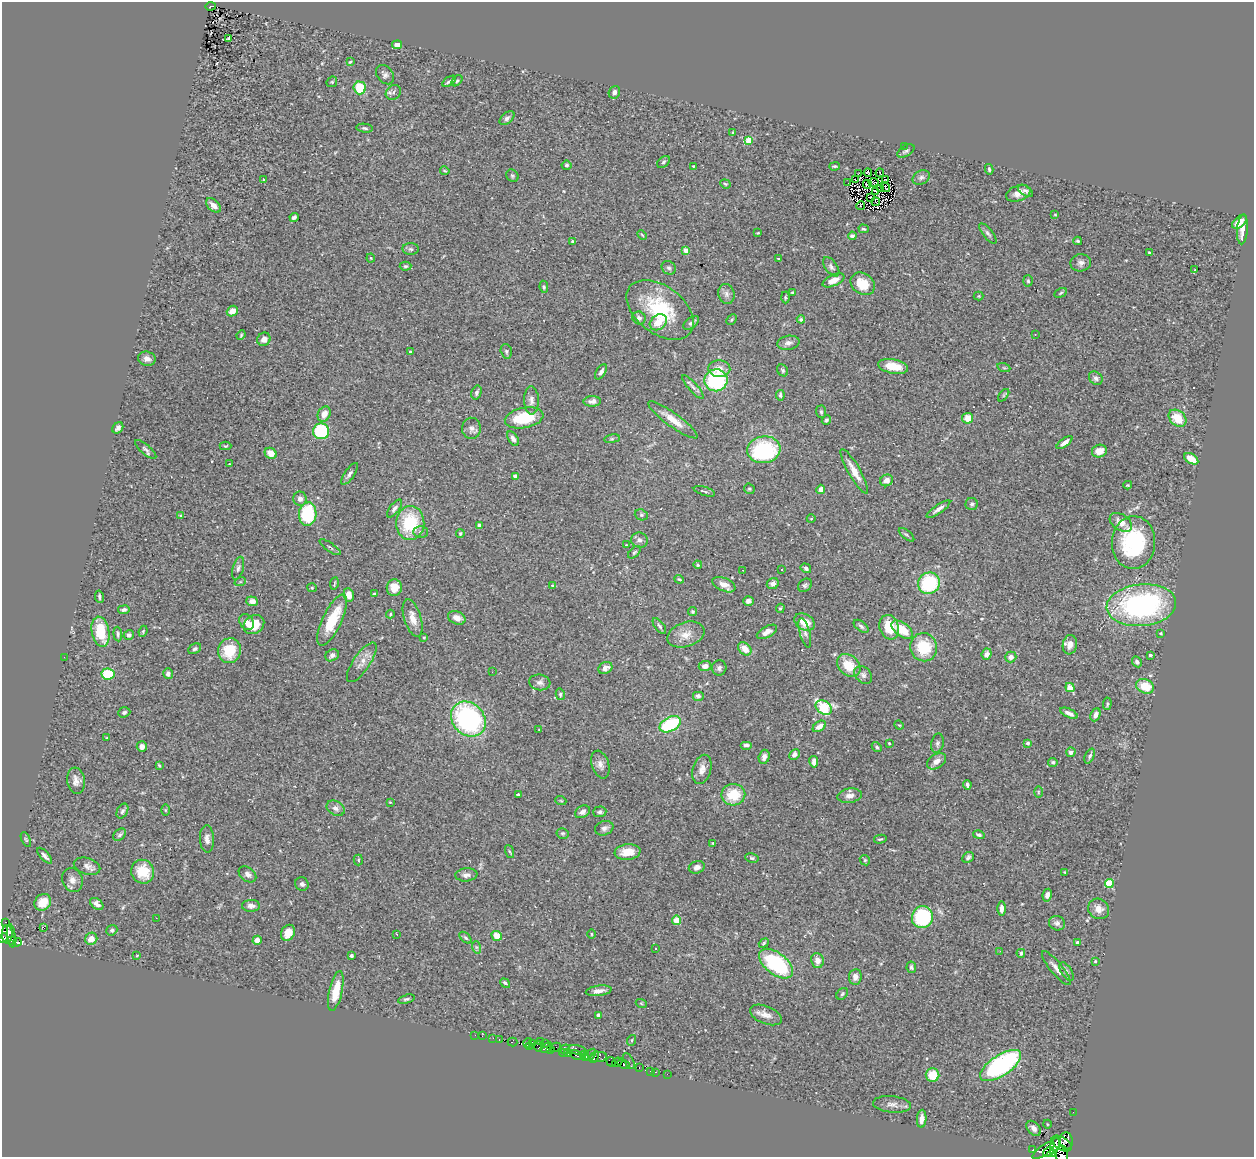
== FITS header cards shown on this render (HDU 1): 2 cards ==
NAXIS1  =                 1252
NAXIS2  =                 1155

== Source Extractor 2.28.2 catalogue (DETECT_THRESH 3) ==
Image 1252 x 1155 px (HDU 1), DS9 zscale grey, 1 PNG px = 1 image px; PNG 1256 x 1159 px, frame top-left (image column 1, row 1155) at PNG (2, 2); each listed source drawn as its Kron ellipse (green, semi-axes under 4 px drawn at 4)
Background 0.519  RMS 0.027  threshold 0.0801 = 3 sigma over >= 5 px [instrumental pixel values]
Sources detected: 378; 2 with non-positive FLUX_AUTO (blend fragments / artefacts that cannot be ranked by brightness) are neither listed nor drawn; the other 376 listed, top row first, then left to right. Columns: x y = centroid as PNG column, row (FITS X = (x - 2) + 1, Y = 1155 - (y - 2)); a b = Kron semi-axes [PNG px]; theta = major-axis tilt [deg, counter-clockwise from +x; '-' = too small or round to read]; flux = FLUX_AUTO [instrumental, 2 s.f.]
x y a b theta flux
211 6 5 3 - 25
229 39 3 3 - 15
397 45 5 4 - 7.8
350 62 4 4 - 2.1
385 75 11 8 -51 6.2
449 81 8 3 34 3.9
457 81 6 4 47 3
332 82 6 5 - 2.4
360 88 6 6 - 56
393 92 8 7 - 4.9
614 92 6 5 - 6.8
507 118 9 5 41 5
365 128 8 4 -7 3.6
733 133 4 3 - 2.4
749 140 4 4 - 52
904 146 2 2 - 32
906 151 9 5 30 4.1
663 162 7 5 41 3.4
566 165 5 4 - 3.7
693 166 2 2 - 1.6
835 166 5 3 - 2.5
989 169 5 3 - 2.9
445 171 5 3 - 1.7
868 173 4 2 - 1.1
880 173 4 2 - 2.3
858 174 2 2 - 1.6
512 176 7 5 -45 2.9
921 177 9 6 28 5.3
886 179 4 2 - 1.4
264 180 4 3 - 21
855 180 3 2 - 0.64
873 182 5 2 - 0.82
848 183 3 2 - 3
725 184 5 4 - 2.3
867 184 4 2 - 0.33
885 187 5 2 - 1.1
880 189 3 2 - 1.7
876 191 4 2 - 0.94
1026 191 8 4 -34 4.6
1018 193 12 7 19 13
870 197 3 2 - 1.5
876 202 4 2 - 1.4
213 205 9 5 -43 12
861 206 4 3 - 5.7
1055 215 3 2 - 1.3
294 217 4 3 - 4.5
1239 222 9 5 42 15
864 229 5 3 - 2.4
1242 229 15 5 85 15
758 233 3 3 - 1.5
988 233 12 5 -52 5.4
642 235 5 3 - 1.8
852 236 4 3 - 4.1
572 241 3 3 - 1.8
1078 241 4 3 - 2.4
411 249 8 6 -3 4.6
686 250 4 4 - 18
1150 253 4 2 - 2
371 258 4 4 - 1.9
778 258 3 2 - 1.6
1081 263 10 8 11 7.8
405 266 6 4 2 2.6
831 267 11 6 -54 5.9
669 268 7 6 - 4.5
1195 269 3 2 - 27
833 280 11 5 25 16
1028 281 5 5 - 3.5
863 284 13 10 -35 40
544 287 6 4 -81 2.6
792 293 3 3 - 1.7
1061 293 7 3 28 2.3
726 294 10 8 -76 8.4
979 296 5 4 - 2
785 297 6 3 -90 1.9
660 310 38 23 -37 130
232 311 6 5 - 17
639 318 7 6 - 7.3
801 319 4 3 - 2.9
732 320 6 4 46 2.2
658 322 9 7 38 26
691 323 9 5 37 5.3
1035 334 2 2 - 1.4
241 335 5 3 - 1.7
264 339 7 6 - 9.3
788 343 11 7 10 7.9
506 351 7 5 -75 3.6
410 352 4 3 - 2.6
147 359 9 7 -15 9
893 366 15 7 -11 32
1004 368 6 4 -19 2.7
719 369 11 8 -4 15
783 370 6 5 - 3.2
601 372 8 4 58 6.5
1096 378 7 6 - 5
716 380 11 11 - 160
693 387 15 4 -48 6
476 393 7 5 74 4.6
780 395 5 4 - 3.8
1004 395 7 3 52 2.3
531 400 14 7 -89 9.2
592 401 8 5 2 7
821 412 6 5 - 2.8
324 414 8 6 61 16
524 418 19 10 11 78
968 418 5 5 - 22
1177 418 10 7 -41 40
673 420 30 7 -36 25
826 420 5 4 - 2.9
118 428 6 5 - 6.1
471 428 11 9 -88 8.8
321 431 8 8 - 130
513 439 8 4 -59 7.5
612 439 8 4 8 2.7
1065 443 9 4 37 8.3
225 446 6 4 1 2.1
146 449 13 5 -40 5.2
764 450 16 13 7 160
1099 451 7 6 - 19
271 453 6 5 - 18
1191 459 8 4 -31 21
229 464 2 2 - 1.1
854 471 25 6 -60 20
349 474 13 5 56 6
515 476 4 3 - 8.7
887 480 6 5 - 11
1128 485 4 3 - 1.9
749 489 5 5 - 2.5
821 489 4 4 - 9.4
704 491 11 3 -16 2.8
300 499 7 6 - 7.7
972 504 6 6 - 3.9
394 509 11 5 52 6.1
938 509 14 4 35 8
308 514 11 8 85 92
180 515 3 3 - 1.5
641 515 7 5 -21 2.9
811 519 4 3 - 1.2
1121 522 12 8 -33 15
410 523 17 14 87 95
479 526 4 3 - 10
420 532 7 5 -2 5.1
460 534 4 3 - 2.5
907 535 9 4 -40 3.1
639 540 8 7 - 7.2
1133 542 26 21 88 180
626 545 3 3 - 1.3
330 547 12 2 -35 2.6
634 552 7 4 44 3.3
698 565 4 4 - 2.7
238 568 12 5 74 5.3
806 568 5 4 - 4.1
743 570 2 2 - 0.87
782 570 3 3 - 4
679 579 5 3 - 2.3
240 582 6 3 18 2.1
929 583 11 10 - 130
334 584 6 2 81 1.8
773 584 6 5 - 6.6
724 585 12 6 -24 18
805 585 7 6 - 4.2
553 586 4 3 - 3.2
312 588 4 4 - 2
394 588 8 7 - 20
374 594 4 3 - 2.3
349 595 7 5 -80 15
99 597 6 3 -79 3.4
252 601 6 5 - 12
748 601 5 5 - 5.4
1141 605 35 21 5 350
780 608 5 4 - 2.4
124 610 6 4 8 4.4
692 612 4 4 - 3.3
390 614 4 4 - 1.8
413 618 19 8 -73 19
457 618 9 6 -23 15
332 620 28 9 65 66
247 622 8 6 -49 9.5
805 622 11 8 -30 28
254 624 11 8 34 37
659 626 9 4 -53 3.9
861 626 8 5 -37 4.5
889 627 12 9 -71 46
902 630 12 7 -37 38
143 631 6 3 66 2
100 632 15 9 -79 60
767 632 11 5 28 12
805 633 15 5 -75 6.8
1161 633 3 3 - 2.4
118 634 7 4 -85 3.8
129 635 5 5 - 4.4
686 635 19 12 18 22
424 637 4 3 - 1.8
1070 645 9 7 81 12
924 647 14 13 - 67
195 649 7 5 28 3.9
745 649 7 5 -46 21
229 651 12 11 - 52
987 654 5 5 - 10
332 655 7 5 29 6.4
1150 655 4 4 - 5.5
64 657 2 2 - 7.1
1011 657 6 5 - 6.8
362 662 23 8 56 16
1137 662 6 4 -62 5.5
849 665 13 10 -42 41
705 666 6 5 - 10
605 668 7 5 28 9.9
719 668 7 7 - 5.9
492 672 2 2 - 1.1
108 674 6 5 - 69
168 674 5 5 - 6.9
863 675 10 7 -45 7.1
540 682 10 8 -7 7.5
1145 686 9 7 -22 38
1070 687 5 4 - 33
560 694 6 4 -78 2.8
698 696 6 5 - 5.7
1107 704 6 4 87 2.8
824 707 9 6 -36 130
124 712 6 5 - 3.4
1069 713 9 4 -25 8.6
1095 715 7 4 66 7
468 719 19 15 -46 300
670 724 11 7 27 120
899 725 5 3 - 1.5
819 726 7 5 36 11
539 730 4 2 - 1.1
107 738 3 2 - 1.4
889 743 3 3 - 2.8
937 743 10 6 77 4.9
1027 743 4 4 - 4.1
746 745 6 3 0 3.8
142 746 5 5 - 9.5
877 747 5 4 - 2.9
1071 752 5 4 - 7.3
794 754 6 5 - 6.9
1090 756 8 4 66 3.8
764 757 7 5 75 7.5
936 761 10 7 32 12
814 762 6 4 -80 7.5
1053 762 4 4 - 3.4
159 765 4 3 - 2.3
600 765 14 8 -72 10
702 769 15 9 73 14
76 781 13 9 -82 12
967 785 4 3 - 4.7
1038 792 6 4 90 2.2
518 795 4 3 - 5.3
733 795 12 10 3 50
850 796 12 7 8 11
561 801 5 3 - 1.5
390 802 3 3 - 1.3
336 808 9 7 -32 7.9
165 810 6 4 -90 2
122 811 8 5 63 4.4
582 812 8 5 31 6.8
600 812 6 5 - 4.7
604 828 9 7 20 7.3
563 833 6 5 - 3
120 835 7 5 40 3.8
979 835 6 4 -14 4.5
207 839 14 7 -87 9.7
880 839 6 3 14 2.6
26 840 8 4 -63 2.7
713 843 3 2 - 1.7
509 851 7 3 -71 2
628 852 13 7 7 23
45 856 10 3 -47 6
968 857 6 4 44 4.2
752 858 7 4 -10 3.1
358 860 5 4 - 2.5
865 860 5 4 - 2.4
87 866 13 8 -16 9.4
697 867 8 6 16 8.2
143 872 12 11 - 39
1065 872 3 2 - 1.7
247 874 10 6 -37 7.4
466 875 11 6 5 8.2
72 880 12 10 -69 12
302 884 7 6 - 4.8
1109 884 4 4 - 75
1047 895 6 4 79 7.3
43 902 9 7 43 26
97 904 7 5 -37 7.1
251 906 9 6 -2 9.3
1001 908 7 4 90 6.9
1099 909 11 9 -37 15
922 917 11 10 - 140
156 918 2 2 - 72
677 920 4 4 - 34
5 922 3 2 - 6.7
1057 923 8 7 - 8.2
44 928 3 2 - 33
112 930 6 5 - 3.5
288 933 8 6 65 18
7 934 9 5 88 500
397 934 3 2 - 6.5
591 934 4 3 - 1.6
11 936 12 4 -83 280
497 936 5 4 - 25
3 938 5 4 - 560
465 938 7 4 -44 3.1
91 939 6 6 - 15
12 940 4 3 - 180
257 940 4 4 - 12
17 942 4 3 - 140
1078 942 4 3 - 12
764 943 5 3 - 2.1
476 947 6 4 -71 2.8
655 948 3 3 - 3.3
1000 951 2 2 - 9.7
1021 953 4 4 - 2.9
137 955 4 3 - 1.1
351 956 3 3 - 6.7
817 961 7 6 - 12
1095 961 4 4 - 2
776 964 20 10 -38 170
911 967 6 5 - 3.6
1056 968 21 6 -50 13
1067 972 10 5 -58 5
855 977 8 6 84 9.5
505 983 5 4 - 4.3
336 991 20 6 77 38
599 991 13 5 8 10
842 994 6 5 - 3
406 999 8 4 15 3.3
641 1003 5 3 - 1.5
599 1015 4 3 - 10
766 1015 17 8 -22 14
475 1035 2 2 - 3
482 1036 3 2 - 2.2
493 1038 2 2 - 9.8
499 1040 3 2 - 19
632 1040 5 3 - 1.9
512 1042 5 3 - 83
540 1042 3 2 - 14
528 1043 5 3 - 35
533 1044 4 2 - 19
546 1044 3 3 - 170
530 1046 2 2 - 16
538 1046 6 3 -62 39
547 1047 7 3 30 100
555 1047 6 3 28 65
565 1049 5 3 - 400
550 1050 3 2 - 180
578 1050 9 4 -13 340
568 1052 3 3 - 85
564 1053 4 2 - 330
576 1055 7 3 -26 170
590 1055 7 3 54 540
585 1056 5 3 - 390
594 1057 6 3 62 87
598 1057 8 5 9 300
629 1061 9 4 -61 65
611 1062 5 4 - 510
617 1062 5 3 - 530
624 1064 6 3 -23 540
1001 1065 24 10 34 280
639 1067 3 2 - 24
650 1071 2 2 - 4.4
656 1072 3 2 - 7.5
667 1074 2 2 - 9.3
932 1075 7 6 - 41
892 1104 19 8 -6 12
1073 1112 2 2 - 6.4
922 1119 9 5 85 9.5
1047 1124 4 3 - 1.4
1034 1128 8 6 -49 8.2
1066 1141 8 6 -85 480
1062 1144 11 6 -30 1300
1055 1146 8 4 74 1200
1033 1150 3 3 - 160
1043 1150 13 5 36 3100
1048 1152 6 4 35 1600
1054 1153 4 3 - 330
1062 1154 8 6 89 87
At the frame edge (FLAGS 8, measured only in part): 2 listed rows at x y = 3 938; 1062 1154
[2 non-positive-flux detections neither listed nor drawn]